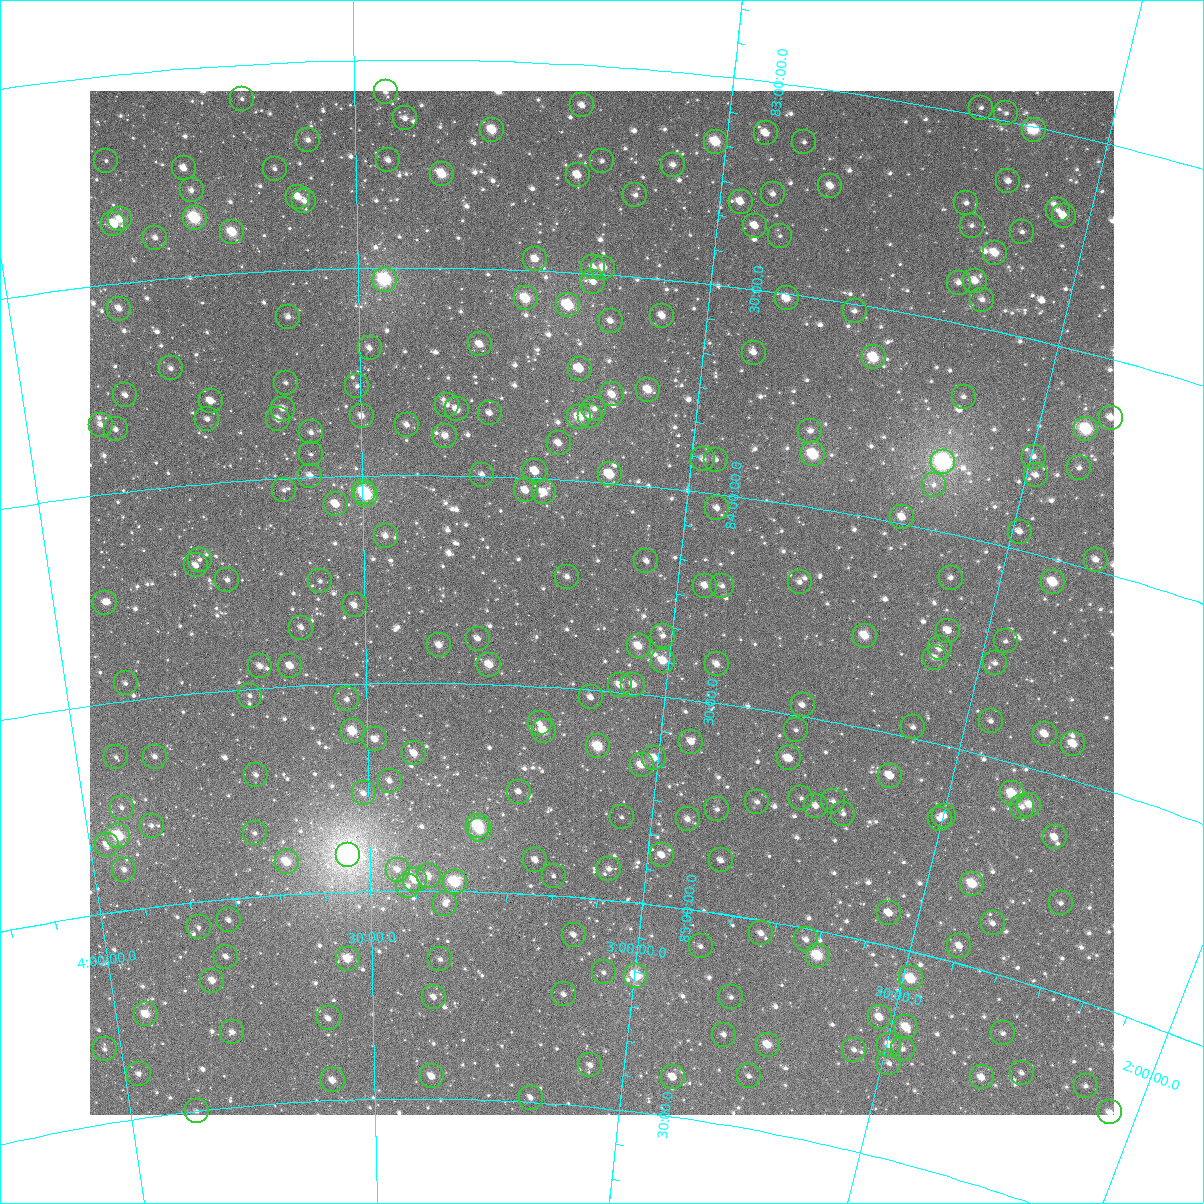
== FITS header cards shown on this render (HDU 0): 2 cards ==
NAXIS1  =                 1024
NAXIS2  =                 1024

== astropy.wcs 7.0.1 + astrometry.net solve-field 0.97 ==
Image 1024 x 1024 px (HDU 0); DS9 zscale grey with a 90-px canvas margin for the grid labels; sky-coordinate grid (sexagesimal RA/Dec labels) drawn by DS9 from the SOLVED WCS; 253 Tycho-2 reference stars matched to detected sources circled (green)
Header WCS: RA---TAN-SIP/DEC--TAN-SIP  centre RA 03:07:05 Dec +84:17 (46.77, +84.29 deg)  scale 8.66 arcsec/px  FOV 147.8' x 147.9'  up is +175 deg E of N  parity flipped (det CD > 0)
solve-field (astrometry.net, Tycho-2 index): VERIFIED the header's WCS against the Tycho-2 star catalogue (verified at 6 index scales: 16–253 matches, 0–1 conflicts across passes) and refined it, rather than solving blind
Solved WCS: RA---TAN-SIP/DEC--TAN-SIP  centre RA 03:07:05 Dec +84:17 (46.77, +84.29 deg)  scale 8.66 arcsec/px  FOV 147.8' x 147.9'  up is +175 deg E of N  parity flipped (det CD > 0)
The solver's refit moves the header's centre by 0.22 arcsec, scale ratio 1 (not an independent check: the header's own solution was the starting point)
Tycho-2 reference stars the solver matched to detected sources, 253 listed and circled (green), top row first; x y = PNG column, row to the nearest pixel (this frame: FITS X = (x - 90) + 1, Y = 1024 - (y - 91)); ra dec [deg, ICRS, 3 dp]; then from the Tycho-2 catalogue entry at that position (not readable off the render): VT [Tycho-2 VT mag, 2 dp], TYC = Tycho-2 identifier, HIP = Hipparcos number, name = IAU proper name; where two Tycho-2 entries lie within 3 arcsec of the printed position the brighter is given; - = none
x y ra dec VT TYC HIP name
386 92 51.882 +83.077 11.72 4616-884-1 - -
242 99 54.749 +83.082 11.71 4616-908-1 - -
582 105 47.952 +83.097 10.58 4616-3181-1 - -
981 108 40.083 +82.981 12.26 4616-2444-1 - -
1006 113 39.578 +82.982 11.88 4616-858-1 - -
405 118 51.495 +83.141 11.20 4616-3035-1 - -
492 130 49.735 +83.166 9.12 4616-3031-1 - -
1034 130 38.972 +83.007 8.53 4616-590-1 - -
766 133 44.227 +83.124 10.42 4616-3164-1 - -
308 140 53.462 +83.188 11.00 4616-2967-1 - -
716 142 45.209 +83.158 8.86 4616-2964-1 - -
804 142 43.436 +83.133 11.91 4616-3106-1 - -
388 160 51.841 +83.241 10.97 4616-2764-1 - -
106 161 57.583 +83.203 11.84 4616-285-1 - -
602 161 47.475 +83.228 12.03 4616-2980-1 - -
673 165 46.024 +83.223 11.04 4616-2720-1 - -
184 168 56.021 +83.239 10.57 4616-2774-1 - -
275 169 54.164 +83.254 11.77 4616-2713-1 - -
442 174 50.740 +83.274 8.99 4616-2741-1 - -
578 175 47.955 +83.266 9.91 4616-2671-1 - -
1008 181 39.254 +83.141 11.19 4616-3095-1 - -
830 186 42.787 +83.228 10.29 4616-2786-1 - -
192 190 55.901 +83.293 10.96 4616-2525-1 - -
773 194 43.933 +83.266 11.03 4616-2925-1 - -
635 195 46.739 +83.304 11.29 4616-2900-1 - -
298 197 53.717 +83.324 10.09 4616-2746-1 - -
304 201 53.586 +83.334 10.85 4616-2588-1 - -
741 202 44.569 +83.294 10.20 4616-2750-1 - -
966 203 39.998 +83.212 11.39 4616-3152-1 - -
1058 210 38.147 +83.183 11.95 4616-2922-1 - -
1064 216 38.009 +83.194 10.07 4616-2808-1 - -
195 218 55.876 +83.360 8.12 4616-273-1 17392 -
120 219 57.418 +83.346 10.10 4616-323-1 - -
113 224 57.578 +83.357 9.13 4616-379-1 17953 -
755 226 44.213 +83.348 10.57 4616-2797-1 - -
972 226 39.795 +83.263 12.19 4616-2806-1 - -
232 232 55.120 +83.400 8.85 4616-2861-1 - -
1022 232 38.759 +83.253 11.67 4616-2656-1 - -
780 236 43.675 +83.364 12.02 4616-2776-1 - -
155 238 56.732 +83.399 11.09 4616-239-1 - -
995 253 39.218 +83.316 9.65 4616-2727-1 12175 -
535 259 48.745 +83.472 10.67 4616-1639-1 - -
593 267 47.517 +83.484 11.46 4616-1561-1 - -
603 268 47.299 +83.484 10.74 4616-2077-1 - -
385 280 51.938 +83.528 7.47 4616-1259-1 16129 -
975 281 39.500 +83.392 10.10 4616-2634-1 - -
593 282 47.484 +83.520 10.92 4616-2345-1 - -
959 283 39.831 +83.404 10.97 4616-2125-1 - -
526 298 48.914 +83.568 8.83 4616-2509-1 - -
787 298 43.349 +83.511 9.52 4616-3096-1 - -
982 300 39.275 +83.432 11.10 4616-2461-1 - -
568 305 47.993 +83.579 9.59 4616-2267-1 14870 -
119 309 57.649 +83.560 10.43 4616-501-1 - -
855 311 41.881 +83.517 11.68 4616-3109-1 - -
662 316 45.953 +83.588 10.30 4616-1481-1 - -
288 317 54.034 +83.611 10.80 4616-1173-1 - -
611 321 47.057 +83.611 10.91 4616-1935-1 - -
480 344 49.873 +83.682 9.83 4616-1127-1 - -
370 348 52.286 +83.693 10.73 4616-1379-1 - -
754 353 43.900 +83.651 11.08 4616-2427-1 - -
874 357 41.314 +83.619 8.73 4616-1799-1 - -
171 368 56.660 +83.716 11.09 4616-346-1 - -
580 369 47.663 +83.730 9.70 4616-3069-1 - -
286 383 54.151 +83.770 11.51 4616-569-1 - -
357 386 52.575 +83.784 11.67 4616-1619-1 - -
648 390 46.113 +83.768 9.83 4616-1903-1 - -
612 394 46.904 +83.787 10.03 4616-1419-1 - -
125 395 57.721 +83.769 10.69 4616-431-1 - -
964 397 39.226 +83.671 11.68 4616-2207-1 - -
211 401 55.842 +83.802 10.77 4616-318-1 - -
447 405 50.573 +83.829 11.09 4616-2175-1 - -
283 409 54.252 +83.831 10.42 4616-566-1 - -
457 409 50.345 +83.840 10.35 4616-3061-1 - -
594 409 47.272 +83.824 11.33 4616-1357-1 - -
490 413 49.609 +83.847 11.01 4616-1565-1 - -
362 416 52.486 +83.856 10.55 4616-1859-1 - -
590 416 47.367 +83.842 11.54 4616-1615-1 - -
579 417 47.597 +83.847 9.06 4616-795-1 - -
1111 418 36.011 +83.636 10.94 4616-1241-1 - -
207 419 55.954 +83.845 11.40 4616-547-1 - -
278 419 54.362 +83.856 10.36 4616-495-1 - -
101 425 58.338 +83.833 10.96 4616-560-1 - -
407 425 51.475 +83.878 10.70 4616-593-1 - -
116 429 58.018 +83.848 11.02 4616-557-1 - -
1086 429 36.458 +83.678 8.18 4616-2654-1 - -
810 431 42.416 +83.819 11.44 4616-3051-1 - -
311 432 53.636 +83.892 11.16 4616-242-1 - -
445 436 50.609 +83.905 11.08 4616-889-1 - -
559 443 48.030 +83.912 10.75 4616-2755-1 - -
311 454 53.660 +83.944 12.11 4616-274-1 - -
813 454 42.276 +83.874 8.52 4616-1811-1 13149 -
1034 457 37.429 +83.773 11.34 4616-2651-1 - -
703 459 44.725 +83.921 11.04 4616-853-1 - -
716 460 44.436 +83.918 11.38 4616-1423-1 - -
943 462 39.365 +83.835 6.82 4616-3197-1 12232 -
1079 468 36.389 +83.772 11.54 4616-1795-1 - -
535 471 48.526 +83.983 10.81 4616-1519-1 - -
610 474 46.816 +83.979 10.12 4616-1707-1 - -
482 475 49.747 +83.996 11.45 4616-1487-1 - -
1036 475 37.289 +83.815 11.03 4616-1471-1 - -
310 476 53.701 +83.996 10.62 4616-579-1 - -
934 485 39.473 +83.893 11.85 4616-2575-1 - -
284 490 54.322 +84.027 11.75 4616-500-1 - -
526 490 48.728 +84.030 10.17 4616-911-1 - -
364 492 52.464 +84.039 8.43 4616-362-1 16276 -
544 492 48.304 +84.032 9.76 4616-1273-1 - -
366 495 52.413 +84.047 9.77 4616-552-1 16267 -
336 504 53.128 +84.066 10.87 4616-480-1 - -
717 508 44.280 +84.034 11.25 4616-1247-1 - -
902 517 40.029 +83.984 10.30 4616-1051-1 - -
1020 532 37.334 +83.957 11.12 4616-1275-1 - -
386 536 51.977 +84.145 11.10 4616-466-1 - -
200 560 56.399 +84.180 11.73 4616-536-1 - -
1096 560 35.482 +83.975 10.77 4616-1887-1 - -
646 561 45.787 +84.179 11.47 4616-1403-1 - -
196 565 56.501 +84.193 10.64 4616-396-1 - -
567 577 47.642 +84.232 11.05 4616-651-1 - -
951 578 38.642 +84.103 11.57 4616-2650-1 - -
227 580 55.782 +84.234 11.34 4616-384-1 - -
320 581 53.561 +84.251 11.35 4616-452-1 - -
800 582 42.116 +84.182 11.66 4616-1153-1 - -
1053 582 36.303 +84.054 9.12 4616-729-1 - -
705 586 44.339 +84.222 11.06 4616-1825-1 - -
722 586 43.925 +84.218 11.46 4616-1975-1 - -
105 603 58.757 +84.259 10.73 4616-468-1 - -
355 605 52.751 +84.311 10.65 4616-300-1 - -
301 628 54.075 +84.360 11.53 4616-528-1 - -
948 631 38.429 +84.228 10.80 4616-1527-1 - -
663 636 45.200 +84.354 11.59 4616-1963-1 - -
865 636 40.359 +84.282 9.34 4616-2031-1 - -
478 639 49.738 +84.391 11.20 4620-2046-1 - -
1006 641 37.026 +84.221 12.31 4616-837-1 - -
439 645 50.691 +84.408 10.28 4620-1162-1 - -
639 646 45.778 +84.384 9.73 4620-1949-1 - -
940 648 38.528 +84.275 10.74 4616-697-1 - -
935 658 38.592 +84.299 10.82 4616-825-1 - -
663 661 45.144 +84.414 9.58 4620-2099-1 - -
995 663 37.144 +84.278 11.77 4616-717-1 - -
717 664 43.815 +84.406 10.51 4620-2109-1 - -
489 665 49.433 +84.453 9.58 4620-2083-1 - -
260 666 55.141 +84.447 10.73 4620-1310-1 - -
290 666 54.388 +84.451 10.00 4620-1421-1 - -
126 683 58.510 +84.457 11.73 4620-986-1 - -
620 685 46.149 +84.483 10.61 4620-1955-1 - -
633 685 45.813 +84.478 10.34 4620-2166-1 - -
250 696 55.443 +84.517 11.47 4620-1397-1 - -
591 697 46.849 +84.518 10.72 4620-1472-1 - -
347 699 53.005 +84.537 11.07 4620-1347-1 - -
803 705 41.555 +84.473 11.34 4620-1576-1 - -
991 721 36.896 +84.416 11.77 4620-415-1 - -
540 723 48.095 +84.589 11.15 4620-1744-1 - -
913 727 38.742 +84.474 11.46 4620-1638-1 - -
796 730 41.611 +84.535 12.34 4620-1448-1 - -
353 731 52.882 +84.614 9.52 4620-1430-1 - -
544 731 47.980 +84.606 9.30 4620-2061-1 - -
1045 734 35.524 +84.413 10.38 4620-245-1 - -
375 739 52.311 +84.634 10.69 4620-1360-1 - -
691 742 44.197 +84.600 10.58 4620-1988-1 - -
1073 744 34.779 +84.416 9.97 4620-54-1 - -
598 746 46.568 +84.634 8.82 4620-2185-1 - -
414 753 51.302 +84.669 10.12 4620-1399-1 - -
116 757 58.988 +84.631 11.56 4620-1426-1 - -
155 757 57.995 +84.641 10.98 4620-960-1 - -
654 758 45.104 +84.648 9.96 4620-1572-1 14015 -
789 758 41.655 +84.604 10.46 4620-1816-1 - -
642 765 45.405 +84.668 9.79 4620-1898-1 - -
256 775 55.425 +84.708 11.48 4620-1323-1 - -
890 776 39.045 +84.599 10.08 4620-1444-1 - -
390 781 51.946 +84.735 10.72 4620-1368-1 - -
519 792 48.551 +84.755 11.09 4620-1184-1 - -
364 793 52.634 +84.765 11.12 4620-1306-1 - -
1012 793 35.918 +84.571 9.25 4620-545-1 11164 -
801 798 41.179 +84.694 11.87 4620-2058-1 - -
833 801 40.342 +84.687 11.70 4620-1802-1 - -
757 802 42.294 +84.721 11.60 4620-1554-1 - -
1029 805 35.414 +84.586 10.24 4620-640-1 - -
816 806 40.767 +84.706 11.07 4620-1664-1 - -
1022 807 35.580 +84.596 11.63 4620-324-1 - -
122 808 59.011 +84.753 12.11 4620-1256-1 - -
717 809 43.303 +84.753 12.00 4620-1996-1 - -
843 814 40.023 +84.712 11.59 4620-1786-1 - -
944 816 37.452 +84.664 11.12 4620-70-1 - -
622 817 45.783 +84.798 11.96 4620-2146-1 - -
688 819 44.037 +84.786 11.02 4620-2097-1 - -
940 819 37.537 +84.673 11.43 4620-436-1 - -
152 826 58.294 +84.806 11.81 4620-1188-1 - -
478 826 49.592 +84.841 8.31 4620-1364-1 - -
480 830 49.539 +84.852 9.74 4620-1312-1 - -
255 833 55.572 +84.848 11.57 4620-970-1 - -
118 836 59.211 +84.819 8.55 4620-1423-1 18468 -
1055 837 34.556 +84.644 10.61 4620-378-1 - -
107 845 59.545 +84.837 10.41 4620-1268-1 - -
348 855 53.084 +84.911 5.71 4620-2216-1 16489 -
662 855 44.608 +84.879 10.51 4620-1834-1 - -
535 860 48.005 +84.917 10.78 4620-958-1 - -
721 860 43.008 +84.873 11.21 4620-1678-1 - -
287 862 54.768 +84.921 9.50 4620-1280-1 - -
609 869 45.986 +84.925 11.33 4620-2003-1 - -
124 870 59.167 +84.902 11.26 4620-988-1 - -
398 870 51.751 +84.949 11.16 4620-1395-1 - -
429 876 50.907 +84.964 10.41 4620-1200-1 - -
554 876 47.485 +84.953 11.50 4620-1432-1 - -
415 880 51.280 +84.974 9.92 4620-1024-1 - -
455 882 50.184 +84.978 8.33 4620-1270-1 - -
972 884 36.299 +84.805 9.12 4620-272-1 - -
408 886 51.459 +84.989 11.32 4620-1022-1 - -
1061 903 33.899 +84.791 11.44 4620-179-1 - -
445 904 50.434 +85.032 11.22 4620-1014-1 - -
889 913 38.284 +84.923 11.39 4620-702-1 - -
229 920 56.473 +85.051 11.72 4620-1361-1 - -
993 923 35.487 +84.885 11.76 4620-437-1 - -
199 927 57.330 +85.061 11.96 4620-1176-1 - -
761 933 41.619 +85.031 10.88 4620-602-1 - -
574 935 46.812 +85.090 11.19 4620-1202-1 - -
806 939 40.353 +85.026 10.98 4620-917-1 - -
701 946 43.228 +85.085 11.85 4620-2075-1 - -
959 946 36.203 +84.958 10.91 4620-326-1 - -
818 956 39.950 +85.059 8.65 4620-782-1 12410 -
226 957 56.641 +85.138 11.61 4620-1228-1 - -
348 959 53.199 +85.161 9.39 4620-1154-1 - -
440 959 50.549 +85.164 11.37 4620-1164-1 - -
604 972 45.866 +85.174 11.75 4620-1026-1 - -
636 976 44.927 +85.174 8.85 4620-1058-1 - -
911 978 37.272 +85.064 8.85 4620-236-1 - -
212 981 57.098 +85.193 10.33 4620-1240-1 - -
564 994 46.968 +85.235 11.31 4620-1396-1 - -
434 997 50.728 +85.255 10.91 4620-1038-1 - -
731 997 42.160 +85.195 11.69 4620-190-1 - -
146 1014 59.126 +85.253 9.26 4620-994-1 18436 -
880 1017 37.871 +85.172 10.19 4620-592-1 - -
329 1018 53.813 +85.303 10.73 4620-1253-1 - -
906 1027 37.060 +85.180 9.53 4620-590-1 - -
232 1032 56.663 +85.320 10.73 4620-1161-1 - -
1003 1033 34.360 +85.132 12.36 4620-875-1 - -
724 1035 42.193 +85.286 11.45 4620-344-1 - -
768 1045 40.874 +85.293 9.67 4620-924-1 - -
889 1045 37.419 +85.231 10.29 4620-607-1 - -
105 1049 60.459 +85.322 11.98 4621-771-1 - -
903 1049 36.997 +85.233 11.67 4620-679-1 - -
854 1050 38.377 +85.262 11.69 4620-438-1 - -
889 1063 37.284 +85.274 11.66 4620-635-1 - -
590 1065 46.006 +85.399 11.44 4620-158-1 - -
1022 1073 33.516 +85.209 11.77 4620-596-1 - -
139 1074 59.567 +85.394 10.97 4620-1195-1 - -
432 1076 50.763 +85.446 10.21 4620-1033-1 - -
749 1076 41.251 +85.375 11.91 4620-522-1 - -
673 1077 43.506 +85.405 10.56 4620-726-1 - -
982 1077 34.584 +85.248 10.06 4620-558-1 - -
333 1080 53.765 +85.452 10.41 4620-1225-1 - -
1086 1086 31.653 +85.189 11.71 4620-234-1 - -
531 1098 47.728 +85.489 12.15 4620-1015-1 - -
197 1111 57.971 +85.501 12.14 4620-1105-1 - -
1110 1112 30.726 +85.229 10.82 4620-589-1 - -